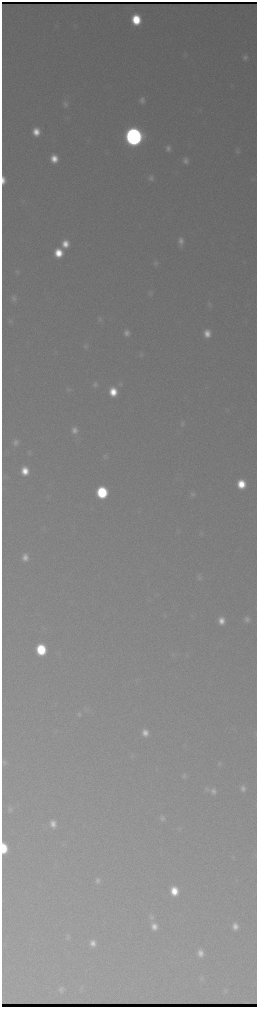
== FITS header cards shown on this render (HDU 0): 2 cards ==
NAXIS1  =                  510 / length of data axis 1
NAXIS2  =                 2010 / length of data axis 2

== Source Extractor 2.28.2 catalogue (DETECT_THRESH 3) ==
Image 510 x 2010 px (HDU 0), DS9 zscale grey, zoomed out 1/2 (1 PNG px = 2 x 2 image px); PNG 259 x 1009 px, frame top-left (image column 2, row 2010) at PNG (2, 2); no overlay
Background 3150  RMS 38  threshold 113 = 3 sigma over >= 5 px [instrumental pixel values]
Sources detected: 76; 2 cannot appear on this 1/2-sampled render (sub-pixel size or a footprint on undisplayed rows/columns) and are not listed; the other 74 listed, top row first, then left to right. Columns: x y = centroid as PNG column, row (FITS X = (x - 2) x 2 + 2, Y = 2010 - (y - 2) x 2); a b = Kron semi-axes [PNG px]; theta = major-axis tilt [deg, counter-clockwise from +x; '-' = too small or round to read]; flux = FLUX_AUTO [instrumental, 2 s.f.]
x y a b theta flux
136 20 8 7 - 4.0e+05
185 55 6 4 -71 1.3e+04
245 57 7 6 - 3.4e+04
142 100 7 6 - 3.8e+04
65 104 9 7 -67 3.8e+04
36 132 7 7 - 1.3e+05
134 137 9 8 - 9.8e+06
168 148 7 6 - 3.4e+04
237 151 7 6 - 2.1e+04
54 159 7 6 - 1.3e+05
185 161 7 6 - 4.3e+04
151 178 8 6 89 3.2e+04
253 179 6 3 -75 9.3e+03
3 180 7 3 -89 2.7e+04
181 241 10 6 90 6.1e+04
65 244 8 7 - 1.3e+05
58 253 8 7 - 2.2e+05
156 263 7 7 - 2.3e+04
17 272 7 6 - 1.7e+04
150 293 7 6 - 1.8e+04
14 298 9 6 -86 3.3e+04
209 305 7 6 - 1.8e+04
100 319 7 6 - 2.3e+04
10 321 7 6 - 2.0e+04
127 333 7 6 - 4.9e+04
207 333 7 6 - 1.0e+05
86 346 8 6 -77 2.2e+04
141 354 7 5 89 1.8e+04
120 384 7 7 - 2.2e+04
95 385 7 6 - 2.8e+04
68 389 7 6 - 1.8e+04
113 392 8 7 - 2.0e+05
182 424 7 6 - 2.3e+04
74 430 9 8 - 6.0e+04
15 442 8 7 - 4.0e+04
29 453 7 4 -41 1.3e+04
105 456 7 6 - 2.0e+04
25 471 7 6 - 1.5e+05
4 477 3 2 - 6.1e+03
241 484 7 7 - 2.4e+05
102 492 8 7 - 8.2e+05
193 494 7 6 - 2.4e+04
201 533 7 4 -47 1.3e+04
25 557 8 7 - 7.1e+04
199 577 8 7 - 2.7e+04
247 619 7 7 - 3.6e+04
221 621 7 6 - 9.1e+04
41 650 8 7 - 5.1e+05
173 655 5 3 - 1.1e+04
79 714 8 6 -80 2.5e+04
145 733 8 7 - 8.4e+04
132 756 7 2 61 8.6e+03
219 764 6 6 - 1.6e+04
184 776 7 6 - 2.2e+04
243 788 8 6 -83 4.3e+04
207 789 8 6 -29 2.3e+04
213 791 8 7 - 4.7e+04
10 809 7 6 - 2.2e+04
162 818 8 7 - 3.0e+04
53 824 8 6 -77 7.3e+04
179 829 5 2 - 7.3e+03
4 848 8 5 -88 2.3e+05
98 880 8 7 - 3.3e+04
174 891 8 7 - 1.9e+05
151 917 8 7 - 3.0e+04
154 926 8 7 - 7.8e+04
235 926 8 7 - 7.1e+04
68 937 8 5 -76 2.2e+04
93 943 7 6 - 6.7e+04
200 953 8 6 -82 6.8e+04
201 979 7 6 - 1.7e+04
61 989 8 6 -86 3.0e+04
81 989 7 4 -66 1.3e+04
225 991 7 6 - 1.9e+04
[2 sub-pixel or undisplayed-footprint detections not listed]